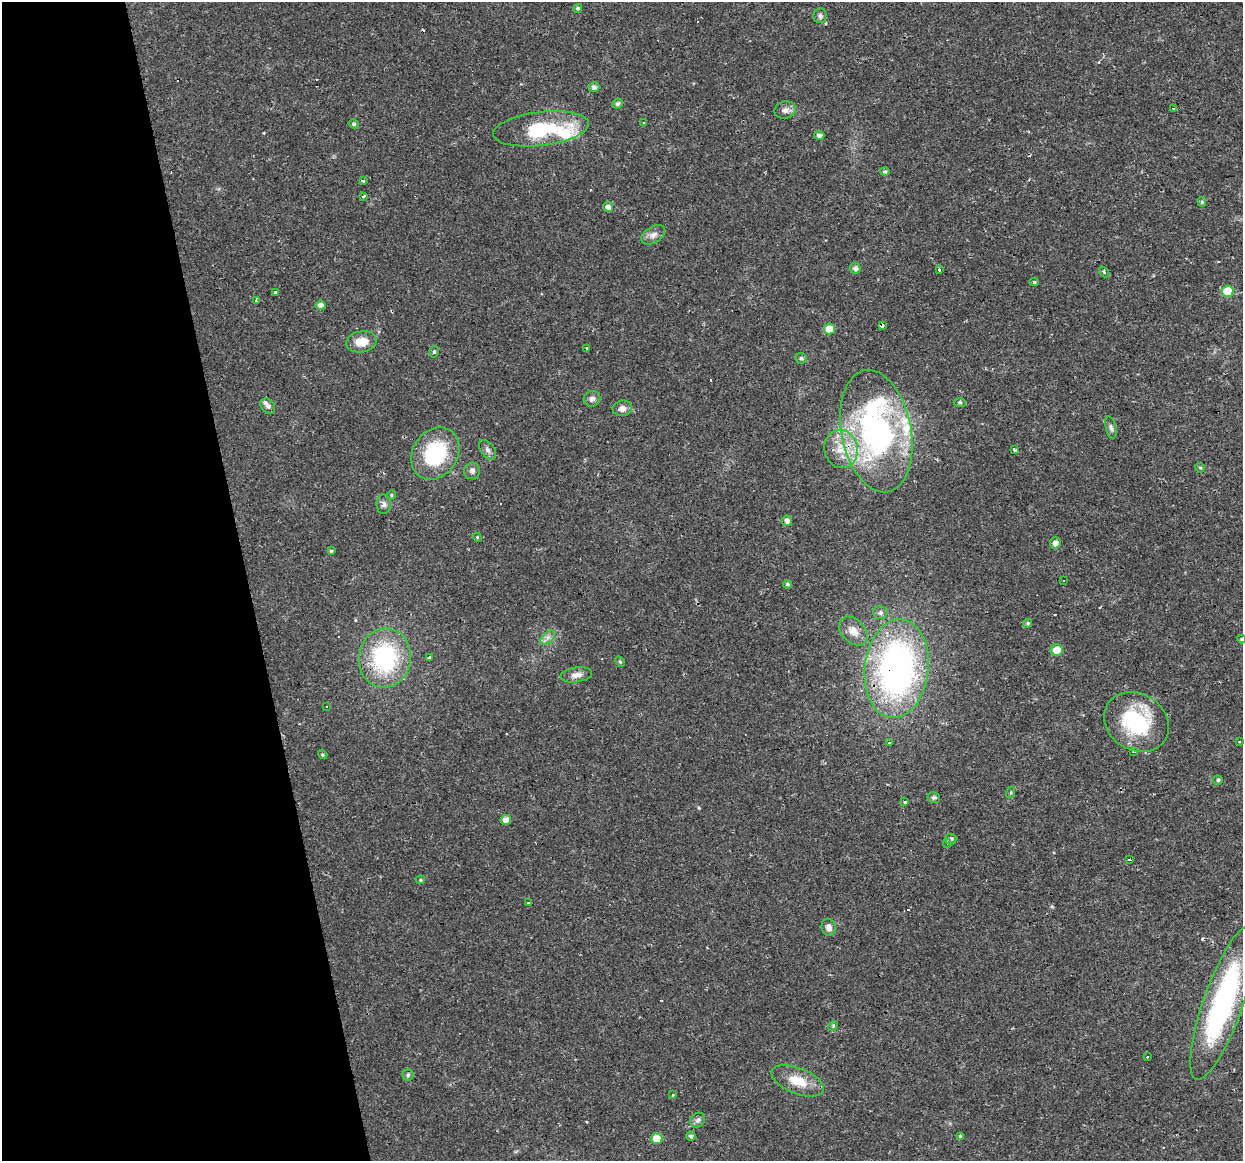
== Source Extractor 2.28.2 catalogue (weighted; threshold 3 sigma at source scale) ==
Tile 5 of 4 x 4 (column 1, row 2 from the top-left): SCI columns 1-1241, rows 2349-3507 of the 4963 x 4744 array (HDU 1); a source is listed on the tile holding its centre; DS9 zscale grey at full resolution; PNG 1245 x 1163 px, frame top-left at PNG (2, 2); each listed source drawn as its Kron ellipse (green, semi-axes under 4 px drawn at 4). Shown black and unused: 20% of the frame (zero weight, under 2 of 3 exposures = <1% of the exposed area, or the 3 px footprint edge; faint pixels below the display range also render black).
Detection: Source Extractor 2.28.2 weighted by HDU 2 'WHT'; one run over the whole footprint, this tile lists its part. Background 0.0216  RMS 0.0031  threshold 0.0137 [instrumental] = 3 sigma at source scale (4.5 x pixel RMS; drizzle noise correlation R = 1.50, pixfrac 1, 0.0396/0.0396 arcsec/px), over >= 5 px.
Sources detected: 107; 14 cosmic-ray / hot-pixel residue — neither listed nor drawn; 5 inside a brighter listed object's ellipse — not listed separately; the other 88 listed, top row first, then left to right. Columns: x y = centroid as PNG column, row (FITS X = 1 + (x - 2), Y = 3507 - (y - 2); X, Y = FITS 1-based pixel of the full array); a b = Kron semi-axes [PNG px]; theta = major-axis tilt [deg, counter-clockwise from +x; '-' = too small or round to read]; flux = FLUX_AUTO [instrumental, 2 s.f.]
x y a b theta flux
578 8 5 4 - 0.54
820 16 7 6 - 0.83
594 87 5 5 - 1.1
618 104 5 4 - 0.76
1173 109 3 3 - 3.1
785 110 11 8 13 1.5
643 122 3 3 - 3.1
354 124 5 4 - 0.52
541 129 48 17 7 21
819 135 5 4 - 1.1
885 172 5 4 - 0.64
363 180 3 3 - 0.98
363 196 3 3 - 0.56
1202 202 5 4 - 0.57
608 207 5 5 - 1.3
653 235 13 8 31 1.7
855 268 5 5 - 1.3
939 270 3 3 - 0.68
1104 272 6 4 -51 0.6
1034 282 4 4 - 0.51
1228 291 6 5 - 8.6
275 292 3 3 - 1.2
256 300 3 3 - 1.3
321 305 5 4 - 1.7
882 326 3 3 - 1.1
830 329 5 5 - 5.1
362 342 15 10 8 4.1
587 348 3 3 - 0.54
434 352 6 4 75 0.5
801 358 6 5 - 0.54
592 399 8 8 - 1.2
960 403 6 4 -4 0.49
268 406 8 6 -49 1.1
622 408 10 8 8 1.8
1111 428 11 5 -77 0.92
876 431 62 35 -79 80
841 449 19 16 -78 7.6
487 450 11 6 -54 1.1
1015 450 4 3 - 1.1
435 453 28 22 57 23
1200 468 5 4 - 0.42
472 471 8 8 - 1.2
391 495 5 4 - 0.4
384 504 10 7 -89 1.1
787 521 5 5 - 1.4
477 537 4 3 - 0.28
1055 543 5 5 - 1.6
331 551 4 3 - 0.41
1063 581 3 3 - 2.7
787 584 4 4 - 0.68
880 613 7 6 - 1
1028 623 5 4 - 0.64
853 631 16 11 -46 3.2
548 638 8 5 45 1.1
1241 639 4 4 - 0.38
1057 650 6 6 - 4.8
429 657 3 3 - 0.96
385 658 30 26 81 34
620 662 6 4 -62 0.45
897 669 49 32 83 110
576 675 16 7 8 2
327 707 3 3 - 0.66
1136 722 34 28 -32 26
890 742 3 3 - 2
1239 742 3 3 - 0.71
1134 752 4 3 - 0.48
323 754 5 3 - 0.41
1218 780 5 5 - 0.56
1011 792 6 4 73 0.43
934 797 6 5 - 0.73
905 802 4 3 - 1.6
506 820 5 5 - 2.2
951 839 6 5 - 0.98
947 844 4 3 - 0.49
1129 860 3 2 - 0.35
420 880 4 4 - 0.4
528 902 3 3 - 0.85
829 927 8 7 - 1.4
1223 1003 81 20 71 62
833 1026 5 3 - 0.3
1147 1057 4 2 - 0.62
408 1075 5 5 - 0.59
798 1081 28 13 -21 6.8
673 1095 4 3 - 0.38
698 1120 8 7 - 0.96
691 1136 4 4 - 0.83
960 1136 3 3 - 1.1
657 1138 5 5 - 6.3
Overlapping masked pixels (flux is a lower limit): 3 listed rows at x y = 841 449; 385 658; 897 669